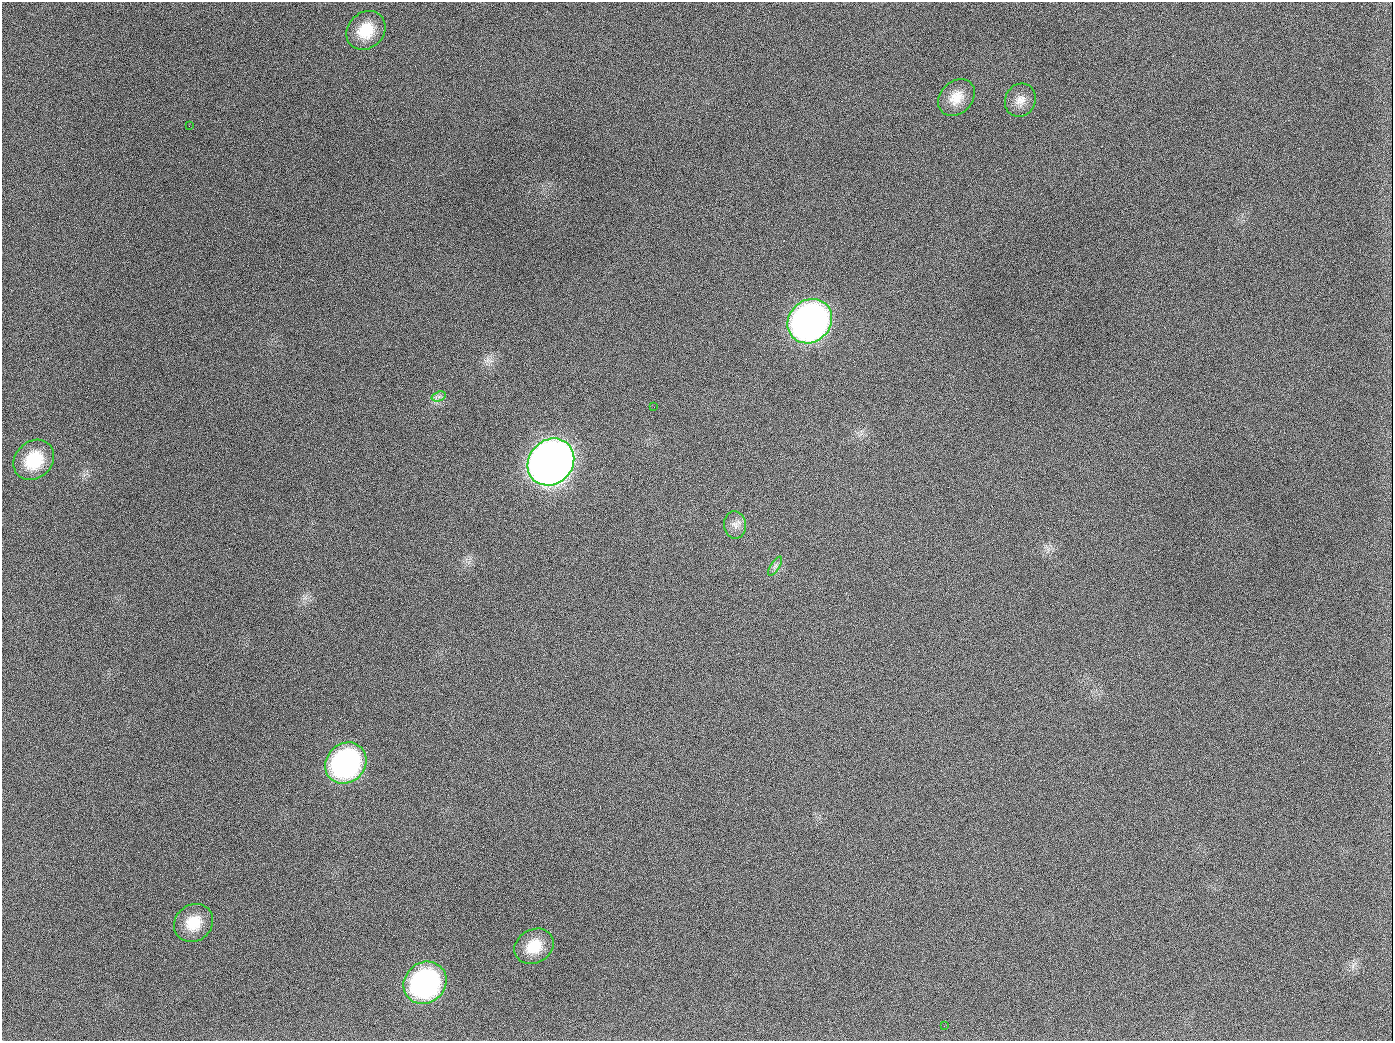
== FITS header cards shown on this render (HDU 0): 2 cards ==
NAXIS1  =                 1391
NAXIS2  =                 1039

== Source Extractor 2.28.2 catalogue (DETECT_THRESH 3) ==
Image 1391 x 1039 px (HDU 0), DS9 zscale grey, 1 PNG px = 1 image px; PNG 1395 x 1043 px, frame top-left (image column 1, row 1039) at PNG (2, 2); each listed source drawn as its Kron ellipse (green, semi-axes under 4 px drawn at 4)
Background 1410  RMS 67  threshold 201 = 3 sigma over >= 5 px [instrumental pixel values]
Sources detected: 16; all 16 listed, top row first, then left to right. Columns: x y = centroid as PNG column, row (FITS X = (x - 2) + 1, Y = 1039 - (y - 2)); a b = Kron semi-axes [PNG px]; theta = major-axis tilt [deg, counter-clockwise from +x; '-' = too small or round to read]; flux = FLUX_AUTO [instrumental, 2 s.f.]
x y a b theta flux
366 30 21 18 45 1.3e+05
956 97 20 16 46 8.1e+04
1020 100 17 15 64 5.1e+04
189 126 2 2 - 7.1e+03
810 321 24 20 44 2.5e+06
439 396 7 4 19 1.3e+04
654 407 3 2 - 3.6e+03
34 460 22 18 45 1.9e+05
551 462 25 22 47 5.7e+06
735 525 14 11 -82 3.7e+04
775 566 11 4 56 1.4e+04
346 763 22 19 45 1.0e+06
194 923 20 18 39 1.2e+05
534 946 20 16 29 1.2e+05
425 983 22 20 41 1.0e+06
944 1026 3 2 - 5.4e+03